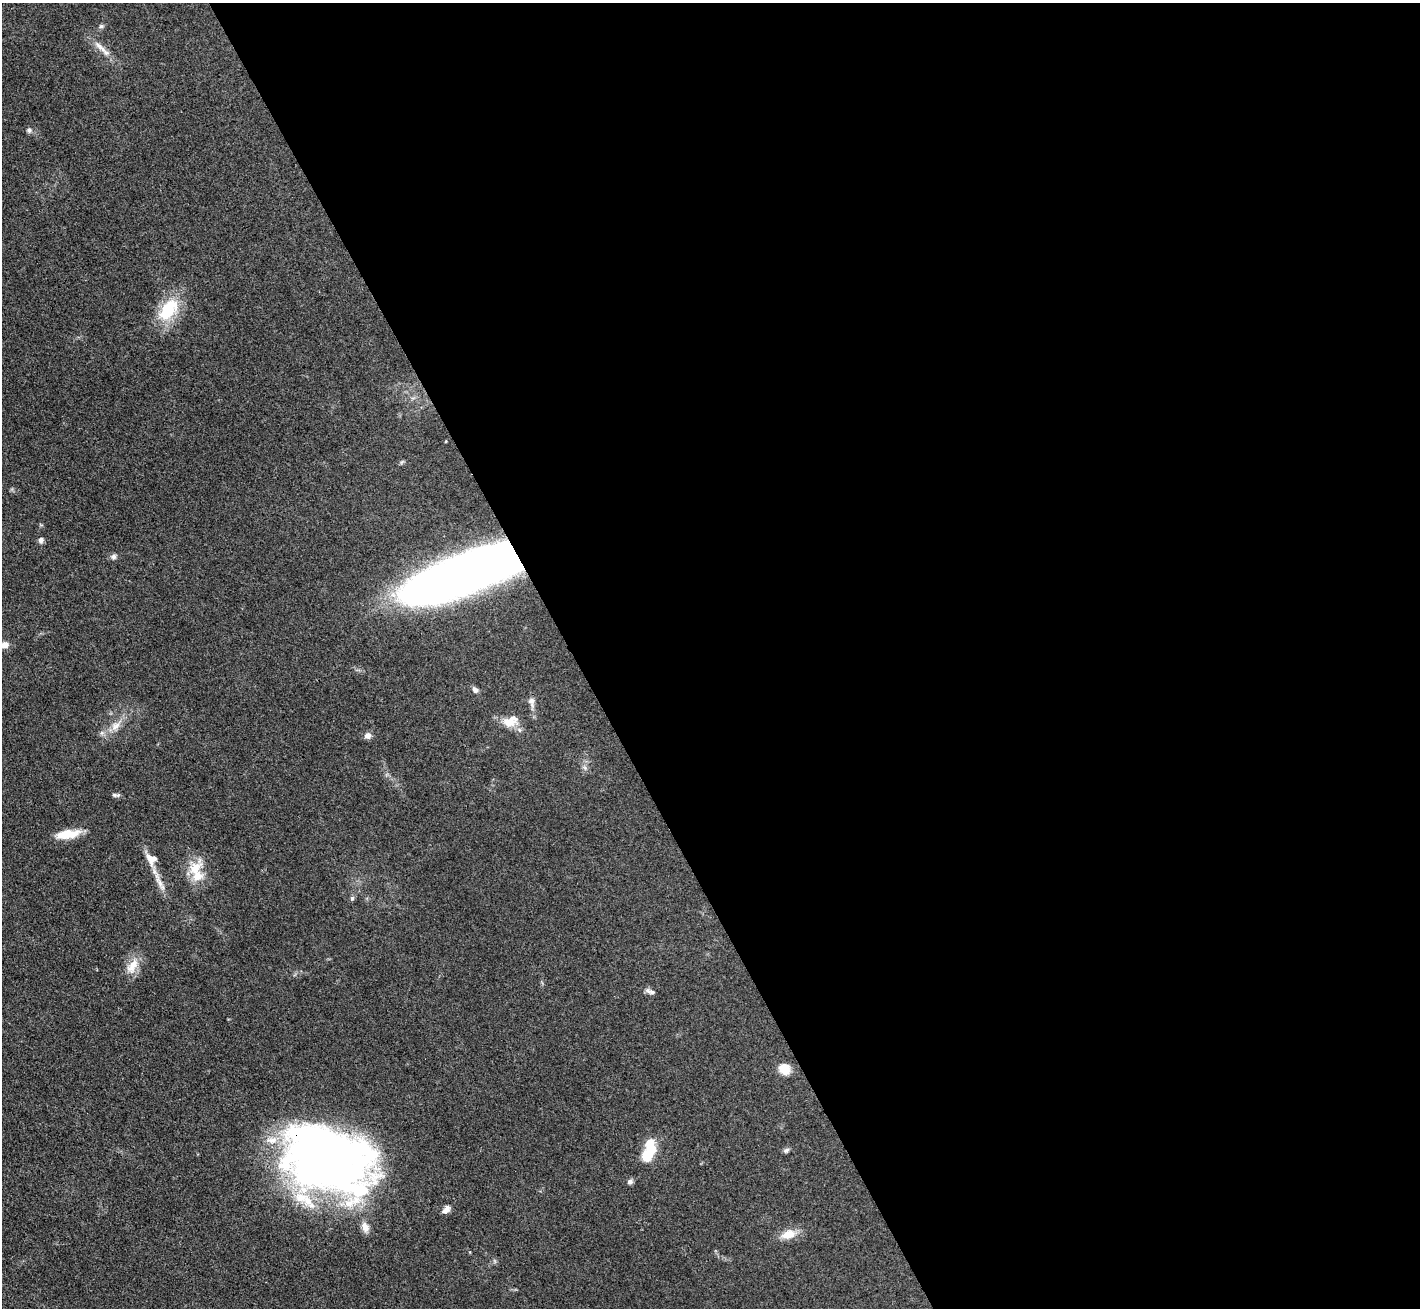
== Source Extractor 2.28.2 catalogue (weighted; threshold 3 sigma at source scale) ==
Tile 8 of 4 x 4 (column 4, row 2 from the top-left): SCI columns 4255-5672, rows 2762-4067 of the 5672 x 5659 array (HDU 1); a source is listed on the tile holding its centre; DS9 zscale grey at full resolution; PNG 1422 x 1310 px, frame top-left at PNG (2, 3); no overlay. Shown black and unused: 60% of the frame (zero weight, under 3 of 4 exposures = <1% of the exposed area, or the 3 px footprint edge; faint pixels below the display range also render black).
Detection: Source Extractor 2.28.2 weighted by HDU 2 'WHT'; one run over the whole footprint, this tile lists its part. Background 0.0921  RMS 0.0064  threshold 0.0286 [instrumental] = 3 sigma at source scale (4.5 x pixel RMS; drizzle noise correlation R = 1.50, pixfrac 1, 0.05/0.05 arcsec/px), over >= 5 px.
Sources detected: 35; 3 inside a brighter object's white glare — not listed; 2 inside a brighter listed object's ellipse — not listed separately; the other 30 listed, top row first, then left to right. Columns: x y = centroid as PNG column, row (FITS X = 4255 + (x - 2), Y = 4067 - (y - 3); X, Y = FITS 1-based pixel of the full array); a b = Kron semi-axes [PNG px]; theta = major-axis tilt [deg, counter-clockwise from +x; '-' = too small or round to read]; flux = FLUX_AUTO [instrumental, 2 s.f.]
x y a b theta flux
101 26 6 6 - 1.2
100 47 24 7 -43 6.4
29 130 6 6 - 1.6
168 309 33 19 52 27
41 540 7 6 - 2
114 557 7 6 - 2
462 575 105 31 20 560
4 645 10 8 10 3.9
475 690 7 6 - 2.2
531 702 14 8 -75 3.4
510 721 21 13 21 9.8
115 726 16 10 44 6.5
368 735 8 7 - 3
585 768 6 5 - 1.5
114 795 8 5 -17 1.6
68 834 29 10 8 12
151 859 17 13 -37 6.8
195 868 22 14 50 13
160 883 18 6 -58 5.2
352 898 6 5 - 1.2
132 966 24 13 61 10
650 992 14 5 -18 2.3
784 1069 12 11 - 9.4
651 1147 22 12 -66 13
786 1150 8 6 29 1.6
325 1157 85 61 -20 470
630 1182 7 6 - 1.8
446 1210 12 7 50 3.1
365 1227 14 9 -68 4.9
788 1234 19 11 15 9
Overlapping masked pixels (flux is a lower limit): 2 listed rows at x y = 462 575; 325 1157
Isophote crosses this tile's border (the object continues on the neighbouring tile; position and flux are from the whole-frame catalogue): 1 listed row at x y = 4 645